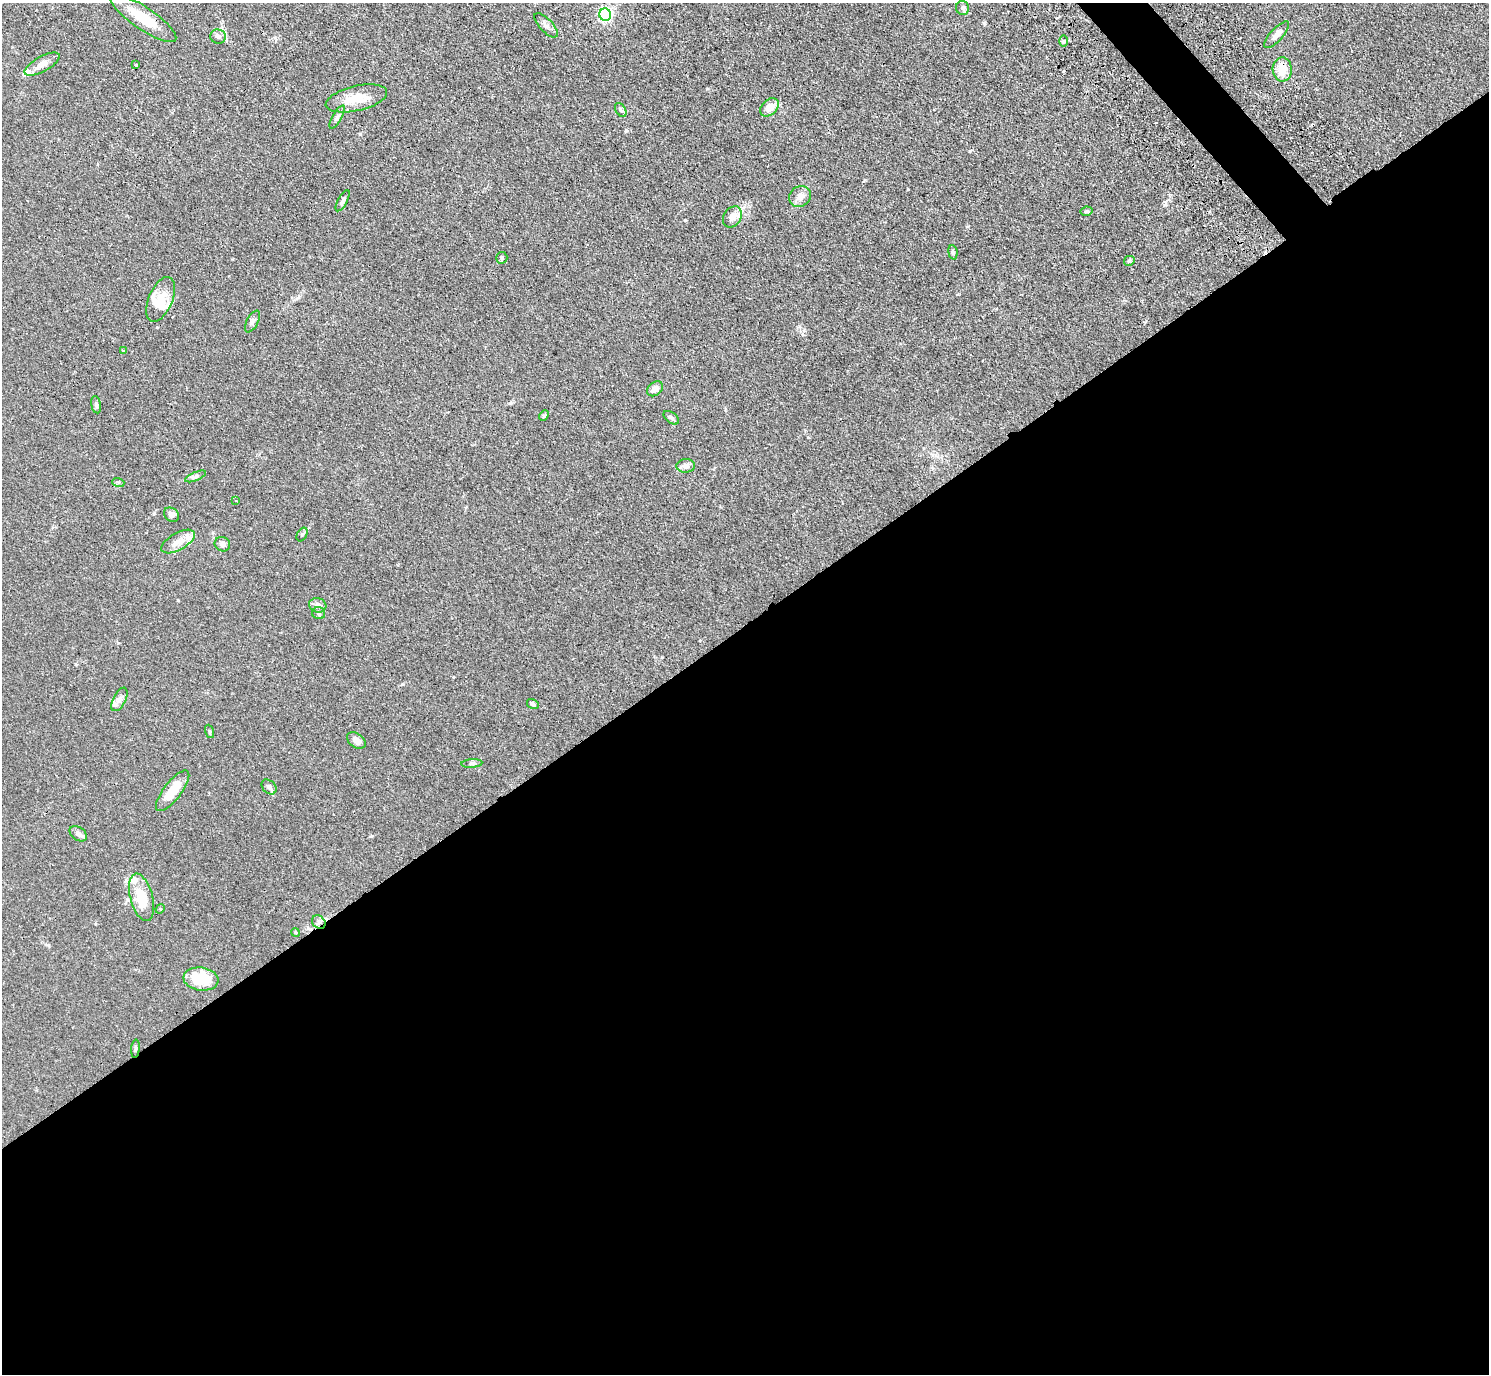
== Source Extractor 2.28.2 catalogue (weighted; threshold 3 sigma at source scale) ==
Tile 15 of 4 x 4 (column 3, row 4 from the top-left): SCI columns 3024-4510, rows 340-1711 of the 6046 x 6025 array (HDU 1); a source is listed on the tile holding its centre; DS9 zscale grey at full resolution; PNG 1491 x 1376 px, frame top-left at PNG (2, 3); each listed source drawn as its Kron ellipse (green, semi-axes under 4 px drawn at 4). Shown black and unused: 56% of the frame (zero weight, under 3 of 4 exposures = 4% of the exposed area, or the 3 px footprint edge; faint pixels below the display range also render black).
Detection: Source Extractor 2.28.2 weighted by HDU 2 'WHT'; one run over the whole footprint, this tile lists its part. Background 0.0335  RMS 0.0033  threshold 0.0147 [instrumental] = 3 sigma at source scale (4.5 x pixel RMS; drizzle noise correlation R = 1.50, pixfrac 1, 0.05/0.05 arcsec/px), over >= 5 px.
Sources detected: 60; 3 cosmic-ray / hot-pixel residue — neither listed nor drawn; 5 inside a brighter listed object's ellipse — not listed separately; the other 52 listed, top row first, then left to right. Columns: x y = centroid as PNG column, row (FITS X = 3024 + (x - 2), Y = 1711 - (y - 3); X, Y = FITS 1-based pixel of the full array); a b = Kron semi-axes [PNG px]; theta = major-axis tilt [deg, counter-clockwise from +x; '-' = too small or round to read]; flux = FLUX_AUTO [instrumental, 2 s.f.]
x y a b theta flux
963 8 7 6 - 0.77
605 15 6 6 - 62
143 18 39 11 -34 8.5
546 25 15 6 -46 1.3
1277 35 17 6 47 1.9
218 36 8 7 - 1
1064 41 6 3 89 0.38
42 64 19 7 29 2.5
136 65 3 3 - 1.6
1282 69 12 9 -87 5.1
356 98 31 12 13 6.2
769 107 11 7 44 3.7
621 110 7 5 -59 0.7
337 117 13 4 60 0.89
800 196 11 10 - 2.1
343 201 11 4 61 0.88
1087 211 6 4 11 0.52
732 217 11 8 57 2.2
953 252 7 4 -83 0.66
502 258 6 5 - 0.49
1129 261 5 4 - 0.61
161 299 24 12 67 5.3
252 321 12 5 62 0.97
123 351 3 2 - 1
655 389 9 6 37 2
96 405 9 5 -79 0.62
544 416 6 4 49 0.5
671 418 9 5 -36 0.8
686 466 9 7 2 1.6
195 476 11 4 23 0.76
118 482 6 4 -17 0.42
236 501 3 2 - 0.33
172 515 8 6 -38 1.3
302 534 7 5 62 0.59
178 541 18 8 29 3.2
222 544 8 7 - 1.3
318 605 9 7 -16 1.8
319 613 6 6 - 0.73
119 699 13 6 63 1.3
533 704 6 5 - 0.66
209 731 7 3 -71 0.42
356 740 10 7 -36 1.9
472 763 10 4 4 0.68
269 787 8 6 -45 1.1
173 791 25 9 52 6.1
78 834 10 6 -37 1.5
142 897 24 11 -75 9.1
160 909 5 4 - 0.32
319 922 7 6 - 0.95
295 932 4 3 - 0.3
201 979 17 11 -7 10
135 1049 9 3 85 0.5
Overlapping masked pixels (flux is a lower limit): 2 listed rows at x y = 1282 69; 319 922
Unlisted compact peaks at least as high as the median listed source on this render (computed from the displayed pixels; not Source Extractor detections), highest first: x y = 360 134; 626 131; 908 189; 865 180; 804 330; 685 220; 968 226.